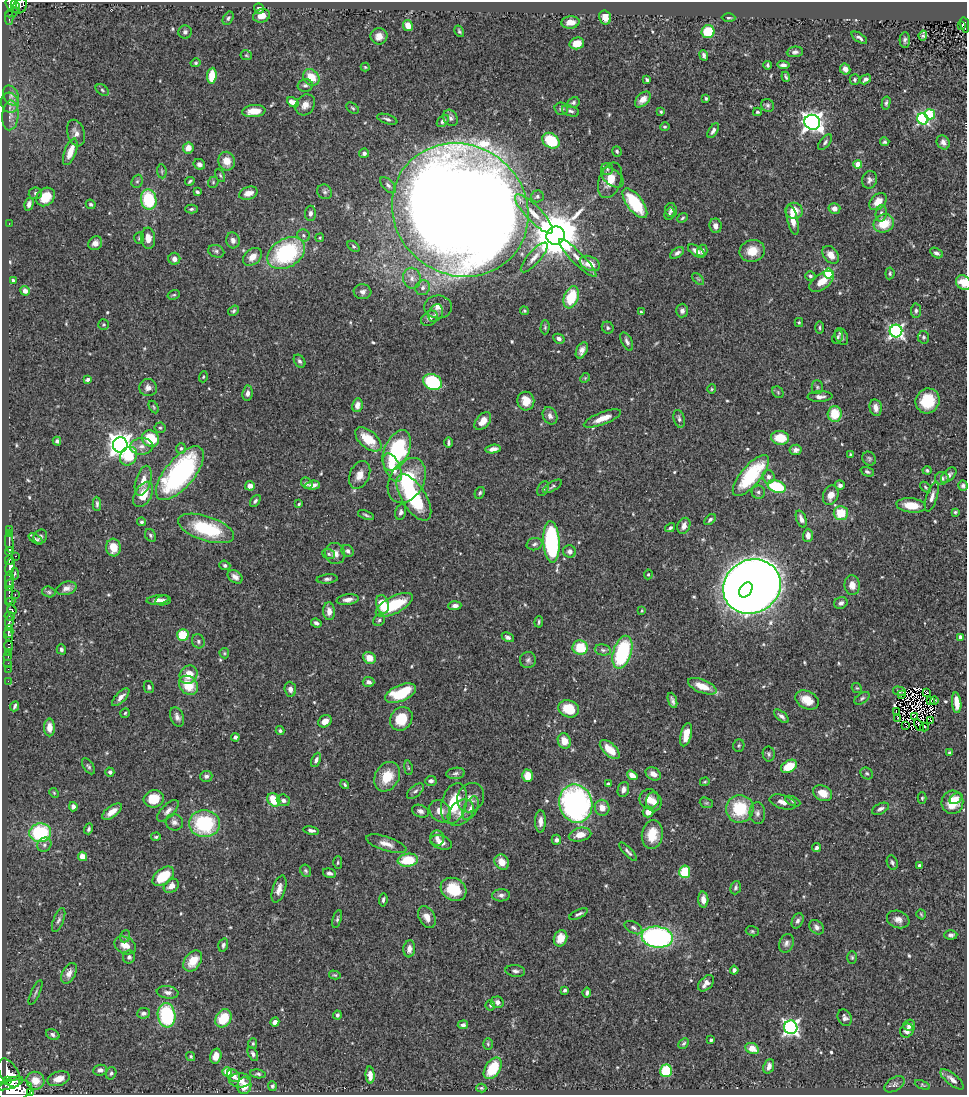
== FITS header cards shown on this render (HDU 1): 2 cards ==
NAXIS1  =                  965
NAXIS2  =                 1093

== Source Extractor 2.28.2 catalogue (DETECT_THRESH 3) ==
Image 965 x 1093 px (HDU 1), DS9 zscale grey, 1 PNG px = 1 image px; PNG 969 x 1097 px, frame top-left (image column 1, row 1093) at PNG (2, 2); each listed source drawn as its Kron ellipse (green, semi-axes under 4 px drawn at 4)
Background 0.451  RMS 0.021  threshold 0.0628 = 3 sigma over >= 5 px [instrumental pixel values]
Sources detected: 584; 1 with non-positive FLUX_AUTO (blend fragments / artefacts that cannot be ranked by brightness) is neither listed nor drawn; of the other 583, the 500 brightest by FLUX_AUTO listed and drawn (83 fainter detections omitted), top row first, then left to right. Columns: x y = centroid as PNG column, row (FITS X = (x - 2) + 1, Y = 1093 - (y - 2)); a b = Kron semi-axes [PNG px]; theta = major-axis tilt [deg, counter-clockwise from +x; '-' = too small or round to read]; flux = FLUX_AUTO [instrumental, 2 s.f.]
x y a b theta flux
11 3 7 6 - 320
15 6 7 3 -67 190
20 6 8 6 49 320
259 8 5 5 - 5.3
12 12 7 3 23 52
262 16 8 6 18 14
605 17 7 6 - 11
9 18 7 3 -88 73
228 18 7 4 60 3.1
729 18 7 3 -2 2.3
570 22 9 6 5 14
962 25 3 3 - 14
965 25 8 3 -80 81
408 26 6 5 - 15
459 31 6 3 -59 2.3
185 32 7 6 - 3.8
708 32 6 6 - 58
923 35 5 3 - 3.6
379 36 8 8 - 12
859 38 9 4 -33 4.1
905 40 7 5 88 3.7
577 43 7 6 - 20
795 52 8 5 7 4.4
246 55 6 5 - 1.9
704 55 5 4 - 4.2
195 63 5 4 - 2
768 65 4 3 - 2.6
783 65 6 4 -6 4.8
365 67 4 4 - 1.8
845 69 6 5 - 8.1
212 76 8 4 85 33
311 77 9 7 -44 28
786 77 5 3 - 2.4
855 79 5 5 - 2.8
865 79 6 4 31 4.1
647 80 4 3 - 2.7
305 85 7 6 - 4.1
102 90 7 5 -37 2.8
11 95 10 7 -63 6.2
706 98 3 3 - 2.2
643 99 9 6 46 10
293 102 6 4 -29 16
10 103 10 8 -74 7.8
573 103 6 5 - 3.1
886 103 7 4 77 3
305 105 11 9 56 11
768 105 7 6 - 3.8
353 108 7 5 -39 2.5
561 109 7 6 - 3.2
254 111 12 6 6 22
570 111 9 5 -17 4.1
661 112 4 3 - 2
757 112 4 3 - 2
930 114 5 5 - 59
10 115 15 8 86 10
450 118 8 6 -61 4.6
387 119 10 4 -18 4
923 119 6 5 - 230
443 121 7 4 44 4
812 122 8 7 - 880
665 127 5 4 - 1.9
713 131 8 4 56 4.9
76 133 13 8 -74 9.5
551 141 9 7 -36 59
825 142 9 4 50 3.4
885 142 5 4 - 2.4
943 142 7 6 - 6.4
188 148 5 5 - 14
617 151 5 4 - 2.5
70 152 14 6 69 21
364 153 5 4 - 4.5
227 161 9 8 - 18
199 164 6 5 - 5.4
858 164 4 4 - 29
607 169 6 6 - 3.2
162 171 7 5 -83 2.6
220 175 7 4 -63 2.1
612 177 12 8 -39 12
610 180 18 11 70 22
869 180 9 7 71 5
137 181 7 5 66 2.8
190 181 5 3 - 2.2
213 182 6 5 - 2.1
388 185 10 5 -45 4.4
197 192 4 3 - 2.9
325 192 8 7 - 3.7
35 193 6 6 - 3.6
248 193 9 6 19 13
537 196 6 6 - 3.5
45 197 10 8 45 27
149 199 10 8 -79 77
878 202 10 7 43 16
635 203 18 8 -53 76
29 204 6 4 75 5.9
91 204 5 4 - 2.9
191 209 6 4 2 2.6
834 209 6 5 - 8.4
460 210 70 65 -36 5800
671 210 7 6 - 4.3
794 211 8 8 - 21
310 213 8 5 88 4.8
881 213 8 5 82 4.4
534 214 26 7 -46 24
669 214 6 5 - 2.6
682 218 6 4 40 2.3
793 220 15 5 -77 16
884 223 10 9 - 34
9 224 2 2 - 3.3
715 226 7 6 - 8
304 235 7 6 - 3.1
556 236 9 9 - 7900
139 238 6 5 - 2.4
148 238 10 7 -85 12
320 238 4 4 - 1.7
233 240 8 6 -75 7.3
95 243 7 6 - 7.6
353 246 7 4 -38 2.3
216 251 8 6 -21 3.6
696 251 9 5 -34 8.5
702 251 6 5 - 3.9
752 251 13 11 13 22
286 253 20 14 30 160
677 253 8 4 34 4.8
936 253 7 4 -31 4.5
831 255 10 7 -51 13
252 257 10 7 41 15
534 257 19 6 48 9.9
578 258 26 6 -45 15
174 259 6 6 - 7.2
590 263 10 7 -24 17
890 273 6 4 83 2.6
829 274 5 4 - 98
810 276 5 4 - 2.8
412 278 10 9 - 9.8
698 279 7 4 -45 2.2
13 280 3 3 - 4.1
822 282 14 7 36 16
963 283 8 6 -43 22
423 288 8 7 - 5.3
25 291 5 4 - 7.4
363 292 9 7 -7 5.9
174 295 6 4 18 2.1
571 297 11 7 69 53
438 307 14 11 -3 11
233 311 6 4 34 2.7
524 311 4 4 - 1.8
682 311 7 6 - 5.7
916 311 7 5 85 3.4
641 312 4 4 - 2.3
435 313 9 7 63 4.9
429 318 9 7 39 4.8
799 322 4 4 - 1.7
103 325 5 5 - 2.4
545 327 7 4 89 2.2
608 328 6 5 - 2.9
820 328 6 3 -90 2
896 331 6 6 - 370
842 336 9 6 -63 3.8
838 337 7 5 68 2.6
923 337 6 5 - 2.7
559 339 6 4 -29 5
627 341 10 5 -63 4.8
582 350 9 5 64 7.6
299 361 7 5 -56 3.7
203 377 6 4 71 1.9
585 378 5 4 - 1.7
87 379 4 3 - 3.4
432 382 10 7 -26 120
817 387 7 5 -90 3.2
148 388 9 8 - 8.5
712 389 4 4 - 1.8
778 392 6 5 - 2.1
247 393 7 5 82 6.2
820 397 12 5 2 7.2
526 401 9 8 - 20
928 401 12 12 - 51
357 405 7 5 79 8.1
154 407 7 4 -60 1.9
876 408 8 6 -79 8.5
835 414 8 7 - 37
550 416 9 7 -63 6.6
602 418 20 6 21 21
679 419 9 5 -75 4
483 421 10 6 49 16
160 428 5 5 - 2.4
780 438 9 7 -6 32
150 439 9 8 - 47
368 439 16 8 -41 38
57 441 4 4 - 3.3
448 443 5 3 - 2.8
120 445 7 7 - 1300
142 446 12 8 1 8.9
181 448 5 5 - 3.4
493 449 7 4 9 8.8
397 450 21 12 66 140
796 450 6 5 - 5.7
850 454 4 4 - 1.8
128 456 10 8 58 42
869 459 7 6 - 3
393 468 15 7 -66 24
927 470 4 4 - 2.2
867 472 7 4 -21 2.7
180 473 33 14 50 280
360 475 15 9 66 13
949 475 9 5 44 6
751 476 25 10 50 100
768 477 7 6 - 5.5
942 478 7 6 - 4.9
407 480 24 17 59 79
143 481 15 7 73 16
307 483 6 5 - 3.7
313 485 7 4 4 8.2
840 485 5 4 - 5.5
250 486 5 5 - 8.2
552 486 11 4 31 2.9
963 486 5 5 - 3.5
777 487 9 6 -18 79
926 487 6 4 -41 2.2
543 489 8 5 63 2.8
758 492 6 6 - 4.1
480 493 6 4 61 2.8
143 494 14 8 60 27
831 495 10 7 69 13
414 497 26 12 -58 120
932 497 15 5 72 8.6
255 501 7 4 52 3.7
97 504 7 3 -87 3.4
299 504 4 3 - 1.8
911 505 15 7 -6 26
401 512 8 5 75 4.2
955 512 4 3 - 2.1
841 513 7 7 - 34
366 515 8 3 -19 2.8
801 519 9 4 -69 6.4
710 520 6 4 44 3.2
141 522 4 4 - 2.9
684 526 8 6 68 11
206 528 29 12 -18 96
670 528 5 3 - 3
9 530 3 3 - 34
9 534 4 2 - 19
150 535 7 5 -55 3
808 535 6 5 - 8.5
40 537 7 6 - 4.1
36 539 8 4 -33 2.8
551 542 21 8 -87 210
9 543 10 3 -81 480
534 544 8 6 15 3.8
113 548 9 7 -84 21
348 551 6 5 - 4.2
570 551 6 6 - 5.6
9 552 4 3 - 250
335 553 11 10 - 11
329 554 6 5 - 2.2
15 556 3 2 - 59
9 560 5 3 - 240
225 565 5 4 - 3.1
10 567 9 4 80 970
14 574 6 3 87 1.8
648 574 5 4 - 1.8
235 577 8 6 -37 6.9
9 579 8 3 87 130
327 579 10 4 5 4.1
9 585 6 4 66 290
852 585 10 7 -82 12
752 587 29 26 29 3200
66 588 10 6 16 7.3
746 590 8 5 52 430
49 592 7 5 -17 2.6
15 594 3 2 - 15
9 596 9 3 -90 200
158 600 11 4 8 6
163 600 8 5 9 4.2
348 600 11 5 7 8.1
10 602 5 3 - 150
841 603 7 5 25 4.8
382 604 9 6 -75 38
394 605 20 8 27 63
455 606 6 4 3 5.6
12 610 5 3 - 130
329 611 9 6 -86 11
642 611 3 3 - 1.7
10 616 5 3 - 56
379 620 6 5 - 2.9
9 622 7 3 86 280
539 622 5 3 - 2.1
316 623 5 4 - 3.7
9 631 6 4 90 610
183 635 6 6 - 43
9 636 6 4 -68 290
508 637 6 4 -27 3.9
960 637 4 3 - 5.4
198 641 7 6 - 4
9 646 6 3 90 37
580 647 8 7 - 46
61 649 5 4 - 3.2
603 650 8 5 -10 4
8 652 2 2 - 8.1
622 652 17 9 73 140
224 653 5 5 - 2
8 656 3 2 - 19
369 658 7 5 -38 16
528 660 8 8 - 4.4
8 663 2 2 - 10
8 669 2 2 - 7
189 675 10 8 51 21
8 681 2 2 - 8.5
368 682 6 5 - 6.1
188 685 10 8 -48 33
702 686 15 6 -22 27
149 687 6 5 - 3.2
857 688 5 4 - 1.9
290 689 7 5 -85 6.9
899 691 6 4 -14 3
926 692 3 3 - 1.9
400 693 16 8 23 63
901 694 3 2 - 2.1
121 697 11 5 45 7.5
862 698 8 5 34 2.9
672 700 8 4 -70 4.2
807 700 12 8 -28 23
931 700 3 2 - 2
934 701 4 3 - 3.2
957 703 10 4 -84 21
15 706 5 3 - 2.5
569 709 10 8 -20 37
896 711 3 3 - 2.8
125 713 5 4 - 2.2
781 716 9 4 -41 5.1
177 717 10 6 -69 6.7
914 717 4 2 - 2.3
898 718 3 2 - 2.4
401 719 12 10 53 38
931 720 3 2 - 3.4
325 721 7 5 35 12
919 725 6 2 -59 1.7
906 726 4 2 - 1.8
49 727 9 5 -90 9.9
924 727 4 3 - 4.1
280 731 4 4 - 2.6
686 735 12 5 75 20
235 737 4 4 - 3.7
564 741 8 6 -66 18
739 746 6 5 - 2.4
610 750 12 6 -42 24
949 753 4 3 - 2.2
769 754 7 6 - 3.2
316 760 7 4 65 4.6
88 766 9 5 -56 3
789 766 8 6 30 31
408 768 7 3 -82 1.9
110 772 4 4 - 4.4
456 773 9 5 7 3.8
867 773 7 5 -35 2.8
653 774 8 6 -30 12
632 775 6 4 -36 13
206 776 6 5 - 4.2
527 776 6 5 - 25
387 777 16 12 58 37
431 781 6 5 - 4.4
705 782 5 3 - 1.9
608 784 4 3 - 2.4
345 785 5 3 - 2.4
623 789 8 5 72 6.5
415 791 10 5 40 4.3
54 793 5 4 - 1.8
823 793 10 7 -27 19
471 798 15 13 58 13
922 798 6 4 88 1.9
154 799 10 8 17 34
649 799 10 9 - 14
956 799 7 5 36 7.4
274 800 7 6 - 37
283 800 7 5 -19 5.4
793 801 8 4 -25 2.7
654 802 9 8 - 12
783 802 14 7 -17 11
952 802 11 11 - 29
454 803 21 12 75 59
706 803 7 5 -19 2.2
576 804 19 16 -76 420
73 807 5 4 - 6.5
471 808 13 6 65 7.6
602 808 8 7 - 13
740 809 14 13 - 70
880 809 9 5 25 4.9
168 811 14 6 45 7.4
420 811 9 6 -22 5.4
440 811 12 9 -51 14
112 812 11 5 36 13
648 812 5 5 - 13
461 813 15 10 48 14
757 813 11 8 -87 5.9
540 821 11 5 88 8.7
174 822 9 8 - 6
204 823 15 13 -4 120
89 829 5 3 - 3
311 830 8 4 -10 4.6
40 833 11 9 4 110
580 835 11 6 13 16
652 835 14 10 83 28
156 837 5 3 - 2.3
437 838 7 7 - 6.1
556 840 5 5 - 5.1
441 842 11 6 -17 9.7
386 844 21 7 -18 13
44 845 7 6 - 4.7
816 848 4 4 - 3.8
628 852 12 3 -47 4
83 856 5 4 - 16
408 860 10 6 7 50
338 862 6 4 88 2
502 862 8 6 -55 15
892 863 7 5 -67 3.2
919 866 4 3 - 3.3
306 871 6 5 - 3
685 872 6 5 - 62
329 873 7 4 -18 4.3
163 876 12 7 38 45
171 886 8 6 40 10
736 888 7 5 71 2.9
279 889 14 6 72 10
453 889 13 11 -28 44
501 895 9 6 3 5.6
383 900 7 3 84 2.9
703 900 8 5 -86 11
578 914 10 3 25 3.9
921 914 5 3 - 1.8
427 917 11 8 -62 11
337 919 9 4 73 2.9
898 919 11 8 -19 10
59 920 12 5 68 4.2
798 921 8 5 67 4.6
816 927 8 6 -46 5.3
633 928 9 5 -29 4.2
752 931 6 5 - 2.4
951 935 6 4 3 4
125 936 6 5 - 2.3
657 937 16 10 -6 290
561 938 8 6 68 18
786 943 9 7 68 5.5
125 945 11 8 -25 15
223 945 7 4 76 3.9
409 949 8 6 82 8.4
129 957 6 6 - 3.7
852 957 6 5 - 2.4
193 961 11 8 53 26
734 970 4 4 - 3.7
515 971 10 6 -7 4.5
69 973 11 6 62 8.3
335 975 6 4 -15 2.1
706 983 10 6 45 8.9
565 990 4 3 - 3
36 992 13 3 65 2.8
168 992 11 6 -8 6.6
587 992 5 3 - 3.3
497 1002 6 5 - 6.9
490 1005 5 4 - 2.3
143 1013 6 5 - 4.9
167 1015 12 9 -82 130
337 1015 4 4 - 2.9
223 1018 10 7 56 42
845 1018 8 6 -61 5.3
275 1022 4 4 - 6.6
463 1025 5 4 - 4.2
909 1025 6 5 - 8.1
791 1027 7 6 - 450
907 1031 7 6 - 7.6
53 1035 7 5 -28 3.8
711 1040 3 3 - 2.4
253 1043 5 4 - 2
684 1043 6 4 45 2.8
488 1044 6 4 -89 2.1
752 1048 7 5 -26 19
253 1054 7 4 -63 3.9
216 1056 7 5 74 11
191 1057 5 4 - 2.1
769 1066 7 5 71 7.3
493 1068 12 7 56 55
100 1070 7 5 7 4.9
666 1071 6 6 - 65
227 1072 5 4 - 42
9 1073 16 9 -59 2100
111 1073 6 5 - 3
258 1074 7 4 -8 2.9
370 1075 8 4 -86 8.9
233 1076 7 5 -48 9.5
59 1079 11 7 17 16
952 1079 14 5 -39 7.9
7 1080 2 2 - 270
240 1080 11 7 -1 12
35 1081 9 8 - 25
10 1083 14 5 20 1500
895 1084 11 6 32 4.2
922 1085 8 3 -23 1.7
244 1086 8 7 - 17
272 1086 5 4 - 2.6
481 1088 5 3 - 2.1
14 1090 18 10 10 4500
30 1092 4 3 - 5.4
At the frame edge (FLAGS 8, measured only in part): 4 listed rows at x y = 11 3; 965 25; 963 283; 30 1092
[83 fainter detections neither listed nor drawn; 1 non-positive-flux detection neither listed nor drawn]